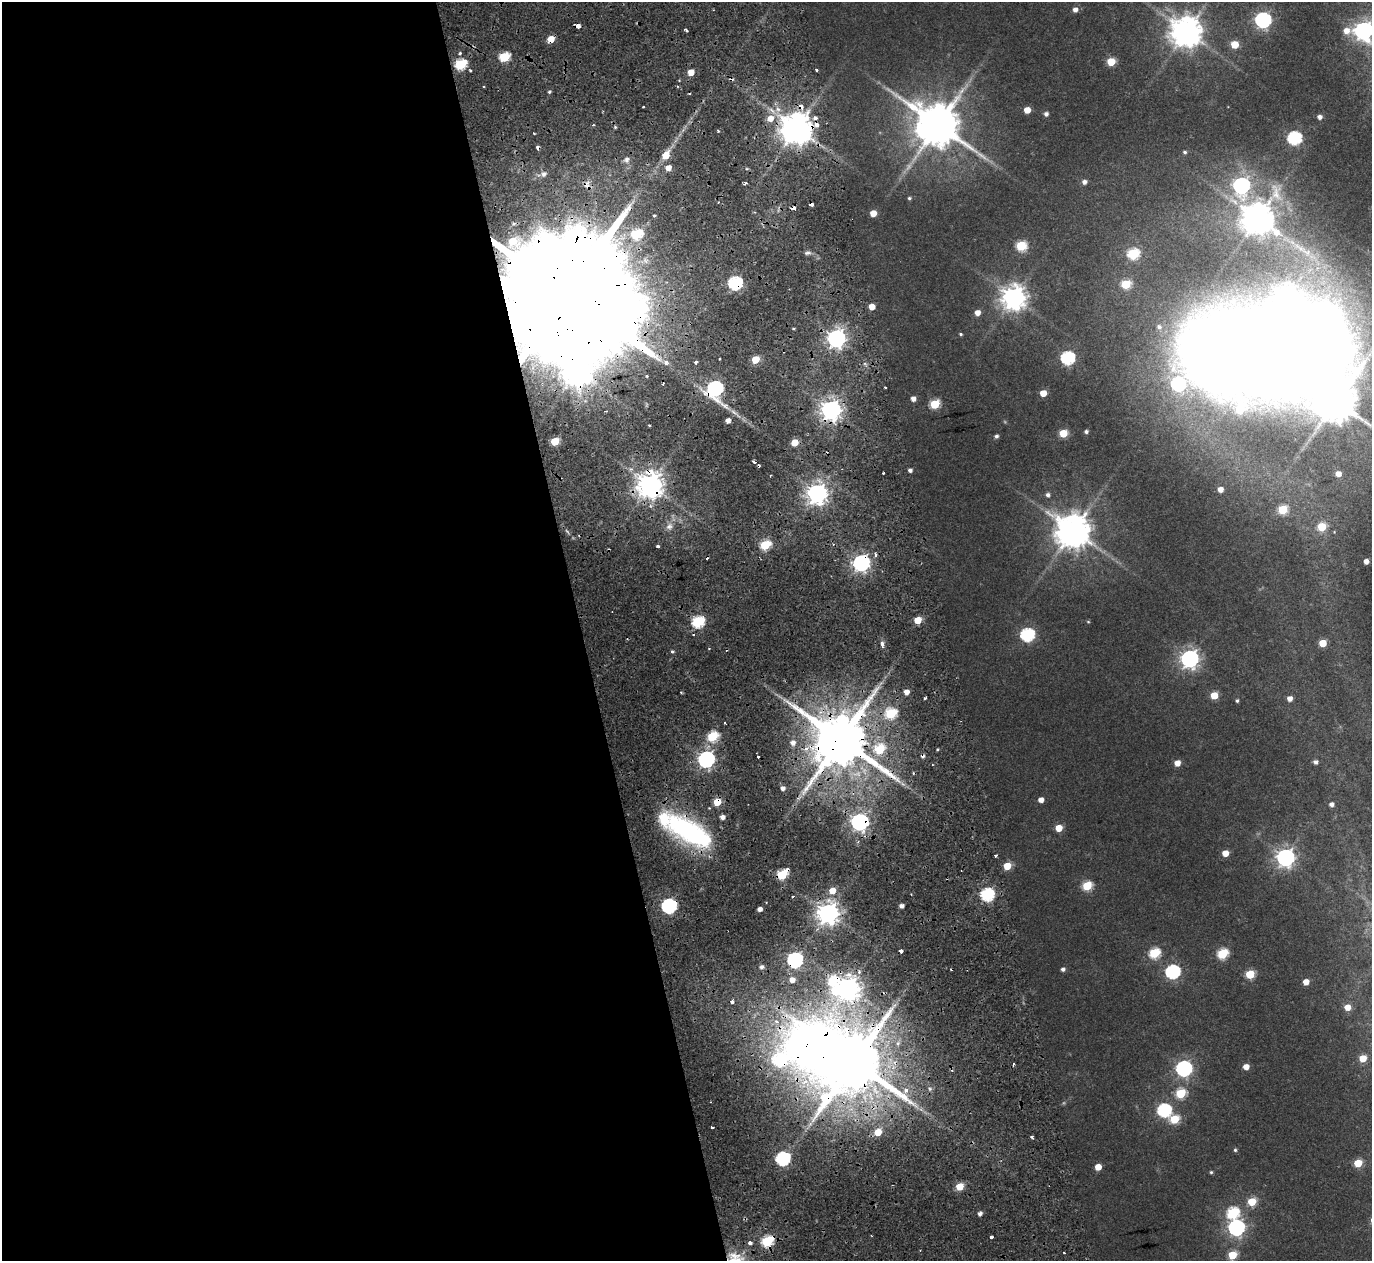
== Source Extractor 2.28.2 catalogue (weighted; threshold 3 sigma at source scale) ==
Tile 9 of 4 x 4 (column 1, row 3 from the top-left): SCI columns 1-1370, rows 1367-2625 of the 5478 x 5297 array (HDU 1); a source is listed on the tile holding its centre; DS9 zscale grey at full resolution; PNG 1374 x 1263 px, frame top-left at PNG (2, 2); no overlay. Shown black and unused: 42% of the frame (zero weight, under 2 of 4 exposures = <1% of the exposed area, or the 3 px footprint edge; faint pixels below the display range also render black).
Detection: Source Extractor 2.28.2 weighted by HDU 2 'WHT'; one run over the whole footprint, this tile lists its part. Background 0.0284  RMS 0.0048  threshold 0.0215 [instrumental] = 3 sigma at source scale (4.5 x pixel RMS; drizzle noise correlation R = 1.50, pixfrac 1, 0.0396/0.0396 arcsec/px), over >= 5 px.
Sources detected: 206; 1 too faint to see at this stretch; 7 inside a brighter object's white glare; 18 cosmic-ray / hot-pixel residue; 1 long thin detection or spike segment (spike, bleed or trail) — not listed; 1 inside a brighter listed object's ellipse — not listed separately; the other 178 listed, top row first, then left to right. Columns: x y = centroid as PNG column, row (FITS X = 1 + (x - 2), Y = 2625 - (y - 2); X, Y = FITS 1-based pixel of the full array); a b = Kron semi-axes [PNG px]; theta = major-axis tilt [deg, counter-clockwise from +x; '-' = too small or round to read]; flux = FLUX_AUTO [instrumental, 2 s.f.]
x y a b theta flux
1075 9 5 5 - 2.3
1263 20 7 7 - 130
578 26 4 4 - 5.1
686 30 4 2 - 0.65
1364 30 12 9 -19 200
1186 32 10 9 - 760
551 39 5 5 - 7.7
1235 44 5 5 - 10
504 57 6 5 - 32
1111 62 5 5 - 13
460 64 6 5 - 40
470 70 3 2 - 0.87
817 70 3 3 - 1.1
691 72 5 5 - 5.7
549 92 4 3 - 0.64
643 107 3 3 - 0.7
1027 110 5 5 - 5.9
1046 114 4 4 - 1.5
1320 117 4 4 - 2
770 118 7 6 - 4.9
815 118 4 3 - 2.4
938 125 14 12 -28 2000
797 128 10 9 - 940
718 131 3 2 - 0.54
534 133 3 2 - 0.41
1294 138 6 6 - 69
1185 152 4 4 - 0.74
666 155 7 5 56 8.9
627 160 8 7 - 1.6
668 168 5 5 - 4.1
544 174 8 6 30 1.7
1084 182 5 5 - 2.1
745 183 5 3 - 0.74
587 185 11 7 -89 2
1241 185 8 7 - 150
909 198 4 4 - 0.67
1233 201 20 9 -38 5.4
873 213 5 5 - 6
654 215 3 3 - 0.84
1258 218 11 10 - 810
636 234 6 6 - 32
512 241 5 4 - 9.9
1021 246 6 6 - 26
807 253 10 5 7 1.2
1133 254 6 6 - 35
735 283 7 6 - 77
1126 284 6 5 - 20
568 294 64 25 9 36000
1014 298 8 8 - 430
872 307 5 4 - 4.9
977 313 5 4 - 3.8
1159 327 7 6 - 1.4
961 334 4 3 - 0.59
836 339 7 7 - 220
1067 358 7 6 - 65
755 359 5 5 - 12
695 362 4 4 - 1.1
666 363 7 5 -73 2.5
646 376 4 3 - 0.67
1178 384 7 7 - 59
885 387 3 3 - 1.2
715 388 8 7 - 110
1043 393 5 5 - 5.9
913 399 5 4 - 2.5
1336 401 10 9 - 1700
935 404 6 5 - 21
831 410 7 7 - 320
728 420 4 4 - 2.9
649 425 3 3 - 0.4
1086 432 4 4 - 1.2
1063 433 5 5 - 14
996 436 4 4 - 1.1
555 441 5 5 - 15
794 442 5 5 - 8.9
753 462 4 3 - 1.7
910 470 4 4 - 1.6
883 473 2 2 - 0.38
1338 474 5 5 - 3.4
650 485 8 8 - 550
1220 489 5 4 - 3.2
817 493 7 7 - 310
1048 495 5 4 - 1.3
1283 509 6 5 - 20
669 526 10 8 16 2.4
1322 527 5 5 - 18
1073 531 10 10 - 1000
765 545 6 5 - 28
658 546 3 3 - 2.9
875 554 4 3 - 3
1366 561 4 4 - 2.8
861 563 7 6 - 170
918 620 5 5 - 11
698 622 6 5 - 47
1088 622 5 4 - 0.42
1027 635 7 6 - 68
1323 643 5 5 - 10
882 644 5 3 - 2.9
672 651 4 4 - 0.67
1190 659 7 7 - 220
906 692 5 4 - 3.5
1214 695 5 5 - 9.9
925 698 4 3 - 1
1290 698 5 5 - 2.8
1237 701 4 4 - 0.73
891 713 6 6 - 31
725 722 3 3 - 0.65
712 736 6 5 - 29
841 740 17 15 -7 3600
793 743 6 6 - 2.6
806 748 5 4 - 3.2
879 749 7 6 - 20
706 759 7 6 - 170
1316 762 5 4 - 1.4
1177 763 5 5 - 4.8
783 788 5 5 - 1.9
1041 800 4 4 - 3.2
717 802 5 5 - 9.4
1331 804 5 4 - 1.8
709 808 3 2 - 0.49
722 817 4 4 - 2.3
860 822 7 7 - 190
1059 828 5 5 - 8
689 832 54 20 -31 75
1225 853 5 4 - 5.6
995 855 3 3 - 1.8
1285 858 7 7 - 210
1007 866 5 5 - 10
782 874 8 5 42 25
1087 886 6 5 - 18
832 891 6 6 - 6.2
911 894 3 2 - 0.35
987 894 6 6 - 61
793 896 3 2 - 0.82
669 906 7 6 - 98
901 906 4 4 - 2
760 909 4 4 - 2.4
828 913 8 7 - 380
1154 953 6 6 - 30
1222 954 6 5 - 30
795 960 7 6 - 110
762 967 5 5 - 1.6
1063 969 4 4 - 1.3
1172 972 7 6 - 77
1250 974 5 5 - 18
792 980 6 5 - 3.8
832 981 8 7 - 21
1306 982 5 4 - 4.6
848 988 8 8 - 410
732 1002 4 4 - 2.4
1347 1007 5 5 - 4.8
776 1021 6 5 - 2
1363 1058 5 5 - 9.4
779 1060 12 10 38 53
854 1062 18 15 27 4400
1246 1067 5 5 - 3.9
1184 1068 7 7 - 130
906 1090 6 5 - 2.6
1181 1093 6 6 - 22
1164 1110 7 6 - 60
1174 1119 6 5 - 18
712 1128 3 3 - 4.9
878 1132 6 5 - 7.5
1032 1137 4 3 - 0.96
1235 1150 5 4 - 0.67
782 1159 7 6 - 73
1358 1163 5 5 - 12
1098 1167 5 5 - 5.6
1211 1172 4 4 - 0.59
960 1187 5 5 - 11
1252 1202 5 5 - 14
1233 1213 7 6 - 39
980 1214 5 4 - 1.6
1236 1228 7 7 - 140
991 1237 3 3 - 1.9
767 1241 6 6 - 36
750 1243 4 3 - 1.7
1064 1253 3 2 - 0.35
1232 1255 5 5 - 14
Overlapping masked pixels (flux is a lower limit): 23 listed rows (the first 20) at x y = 578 26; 551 39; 797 128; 587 185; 735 283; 568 294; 715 388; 831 410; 650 485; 861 563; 841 740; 717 802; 860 822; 689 832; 782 874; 669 906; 828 913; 795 960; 832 981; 848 988
Isophote crosses this tile's border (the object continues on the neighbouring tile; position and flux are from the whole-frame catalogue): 1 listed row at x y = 1364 30